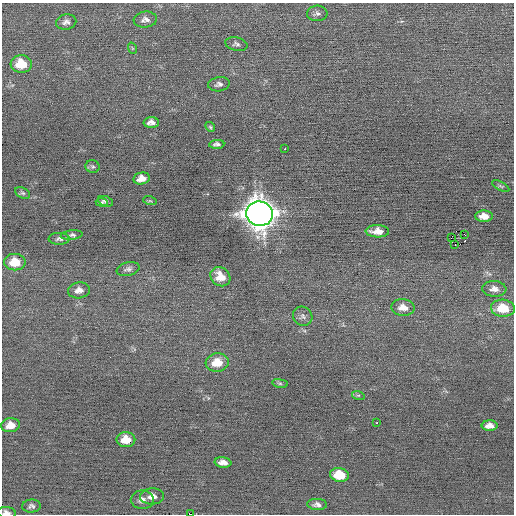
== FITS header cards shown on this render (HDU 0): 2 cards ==
NAXIS1  =                  512 / Axis length
NAXIS2  =                  512 / Axis length

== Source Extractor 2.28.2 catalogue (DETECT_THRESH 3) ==
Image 512 x 512 px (HDU 0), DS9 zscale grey, 1 PNG px = 1 image px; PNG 516 x 516 px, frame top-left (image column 1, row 512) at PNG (2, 3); each listed source drawn as its Kron ellipse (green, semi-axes under 4 px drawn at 4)
Background -0.00557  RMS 0.68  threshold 2.03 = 3 sigma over >= 5 px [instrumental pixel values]
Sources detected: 49; all 49 listed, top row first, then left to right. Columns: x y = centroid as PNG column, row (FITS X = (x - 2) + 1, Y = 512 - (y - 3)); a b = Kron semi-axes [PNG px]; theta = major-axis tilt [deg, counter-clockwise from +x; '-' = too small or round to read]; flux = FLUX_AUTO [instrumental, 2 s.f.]
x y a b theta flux
317 13 10 7 3 180
145 20 12 8 6 210
66 22 10 7 11 190
236 44 11 6 -11 150
132 48 6 3 -71 45
21 64 10 9 - 1100
219 84 11 7 9 170
151 122 7 5 1 220
210 127 5 4 - 63
217 144 8 4 3 130
285 149 2 2 - 370
93 167 7 6 - 86
141 178 8 6 11 340
501 186 9 4 -26 72
23 193 8 5 -26 100
105 201 8 5 -22 120
150 201 7 4 -17 60
102 202 6 4 -4 63
259 214 13 12 - 71000
484 216 9 5 -2 360
377 231 12 6 -2 400
72 235 11 5 6 120
465 235 3 2 - 430
451 238 2 2 - 12
59 239 10 6 -1 120
455 244 3 2 - 66
15 262 11 8 1 1000
128 269 11 6 13 170
220 277 10 9 - 650
494 289 12 8 -4 270
79 290 11 8 10 290
403 307 11 8 -6 370
503 308 12 8 -4 1200
303 316 10 9 - 180
217 362 12 9 6 720
280 383 8 4 -8 79
358 395 6 4 -17 65
377 423 3 2 - 140
10 425 9 7 8 490
490 426 8 5 -1 280
126 440 9 7 0 670
223 462 8 5 -7 270
339 475 9 6 -8 1200
152 496 12 8 2 270
142 500 11 9 0 250
317 504 10 5 -3 180
31 506 9 6 5 140
6 513 9 5 -7 190
190 514 3 2 - 1300
At the frame edge (FLAGS 8, measured only in part): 2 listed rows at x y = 6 513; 190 514